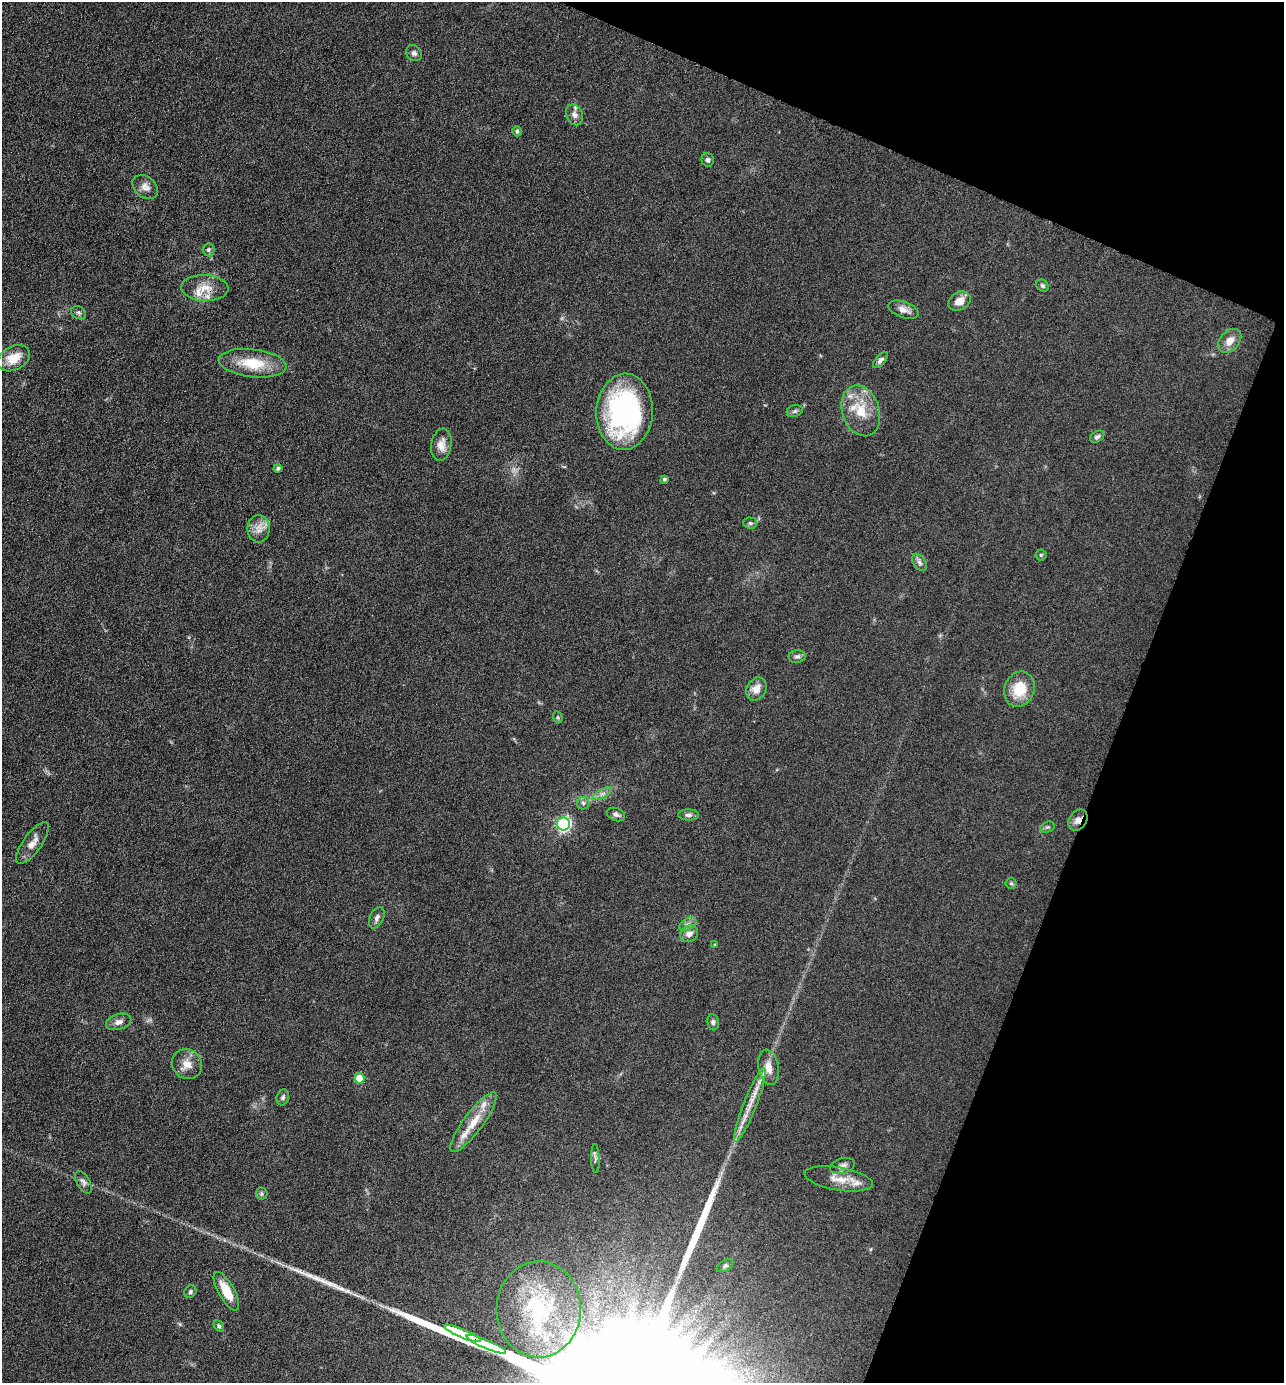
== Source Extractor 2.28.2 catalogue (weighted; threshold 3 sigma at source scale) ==
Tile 8 of 4 x 4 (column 4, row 2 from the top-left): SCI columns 4116-5397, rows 2762-4142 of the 5533 x 5522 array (HDU 1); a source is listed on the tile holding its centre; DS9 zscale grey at full resolution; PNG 1286 x 1385 px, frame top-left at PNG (2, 2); each listed source drawn as its Kron ellipse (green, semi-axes under 4 px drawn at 4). Shown black and unused: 19% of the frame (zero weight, under 4 of 8 exposures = <1% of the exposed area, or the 3 px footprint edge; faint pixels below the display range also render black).
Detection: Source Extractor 2.28.2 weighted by HDU 2 'WHT'; one run over the whole footprint, this tile lists its part. Background 0.067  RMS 0.0053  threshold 0.0215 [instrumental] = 3 sigma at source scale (4.09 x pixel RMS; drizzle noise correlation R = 1.36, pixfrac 0.8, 0.05/0.05 arcsec/px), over >= 5 px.
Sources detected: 70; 2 long thin detections or spike segments (spike, bleed or trail) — neither listed nor drawn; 5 inside a brighter listed object's ellipse — not listed separately; the other 63 listed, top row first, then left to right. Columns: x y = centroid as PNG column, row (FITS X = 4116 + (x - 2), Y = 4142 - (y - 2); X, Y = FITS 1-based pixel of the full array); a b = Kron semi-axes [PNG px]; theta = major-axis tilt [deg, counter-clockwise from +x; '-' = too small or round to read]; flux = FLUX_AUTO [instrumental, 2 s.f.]
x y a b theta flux
414 53 9 7 -45 1.7
575 115 11 8 -65 2.7
517 131 5 4 - 1.3
708 160 6 6 - 1.2
145 187 14 10 -39 3.3
208 250 6 6 - 1.2
1042 286 7 5 -46 0.99
205 288 23 13 -2 7.9
959 301 12 8 29 4.8
904 310 16 8 -19 3.2
79 313 8 6 -31 1.2
1230 341 14 9 48 4.9
14 358 17 11 28 9.4
880 360 10 5 47 1.7
252 363 34 14 -7 17
795 411 8 6 18 1.2
861 411 26 18 -72 15
625 412 38 28 87 110
1097 437 8 5 32 1.5
441 445 16 10 80 4.6
278 468 4 4 - 1.1
664 479 4 4 - 1
750 523 7 5 -2 0.95
259 529 14 11 -90 4.7
1041 555 5 5 - 0.83
919 562 10 6 -54 1.6
797 657 8 6 7 1.5
756 689 12 9 60 4.9
1019 689 18 15 68 14
558 717 6 4 -70 0.73
602 794 10 4 30 1.7
583 803 6 6 - 1.4
616 814 9 6 -21 1.8
688 815 10 5 -1 1.7
1078 820 11 8 54 3.2
564 824 6 6 - 110
1047 827 7 5 19 0.98
32 843 25 9 54 5
1011 883 5 5 - 0.78
377 918 11 6 64 2
688 924 9 6 31 1.8
689 934 9 8 - 3.1
715 945 4 4 - 0.46
119 1022 13 7 17 2.6
713 1022 8 6 -81 1.2
187 1064 15 14 - 5.9
768 1067 18 10 -80 5.7
359 1078 5 5 - 11
283 1097 8 6 72 1.2
750 1105 40 6 68 8.6
473 1122 36 9 53 11
595 1159 14 3 -88 1.3
842 1166 12 7 15 2.6
839 1179 34 11 -10 8.1
83 1182 12 6 -60 1.9
261 1193 6 6 - 0.98
725 1266 9 5 28 1.1
226 1291 21 8 -61 9.9
190 1292 7 5 53 1
539 1309 48 42 89 63
219 1326 6 4 -60 0.88
462 1333 20 3 -22 2600
486 1344 21 3 -23 3900
Overlapping masked pixels (flux is a lower limit): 2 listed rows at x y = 1078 820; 486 1344